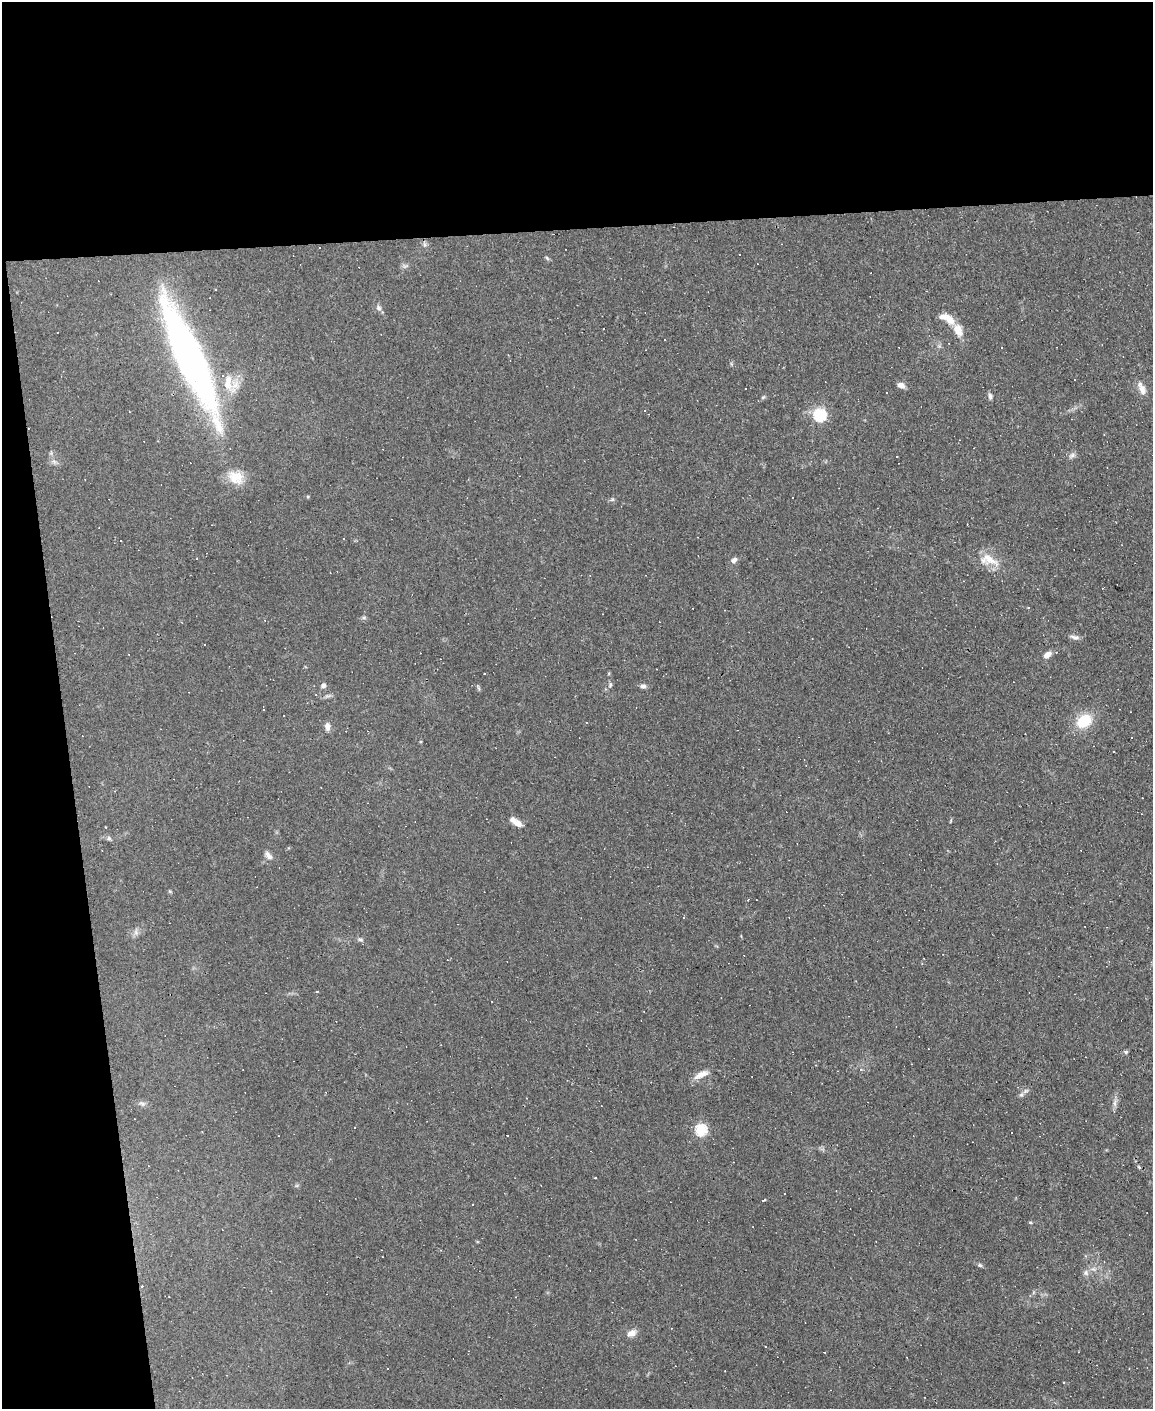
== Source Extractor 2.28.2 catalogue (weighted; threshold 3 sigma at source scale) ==
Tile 1 of 4 x 3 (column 1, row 1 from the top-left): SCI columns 1-1151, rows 3049-4455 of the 4603 x 4581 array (HDU 1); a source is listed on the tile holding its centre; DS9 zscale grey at full resolution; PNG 1155 x 1411 px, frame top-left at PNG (2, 2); no overlay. Shown black and unused: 22% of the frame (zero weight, under 3 of 4 exposures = <1% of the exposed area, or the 3 px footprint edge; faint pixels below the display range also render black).
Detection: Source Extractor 2.28.2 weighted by HDU 2 'WHT'; one run over the whole footprint, this tile lists its part. Background 0.0782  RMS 0.0055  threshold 0.0248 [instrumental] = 3 sigma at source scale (4.5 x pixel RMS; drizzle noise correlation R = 1.50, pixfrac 1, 0.05/0.05 arcsec/px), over >= 5 px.
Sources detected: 87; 1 inside a brighter object's white glare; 28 cosmic-ray / hot-pixel residue — not listed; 4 inside a brighter listed object's ellipse — not listed separately; the other 54 listed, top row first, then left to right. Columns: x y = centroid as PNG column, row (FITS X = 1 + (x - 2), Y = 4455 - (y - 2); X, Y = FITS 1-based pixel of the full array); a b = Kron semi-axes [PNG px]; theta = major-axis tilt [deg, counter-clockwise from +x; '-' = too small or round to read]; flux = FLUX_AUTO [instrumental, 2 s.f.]
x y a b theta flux
424 244 7 4 -72 1.1
740 254 3 2 - 0.67
547 258 7 4 -45 0.84
379 308 8 6 -63 1.7
942 317 10 7 -9 2.6
958 330 18 10 -67 6.7
665 340 3 2 - 0.62
194 359 150 23 -66 210
235 385 15 10 61 5.7
901 385 8 6 -14 3.2
1142 390 15 9 -67 4.2
990 396 8 5 -75 1.4
763 397 6 4 19 0.74
820 416 6 6 - 62
1072 455 9 5 31 1.6
897 456 3 3 - 3.9
54 461 7 4 -19 1.3
612 499 7 4 2 0.85
343 539 3 2 - 0.44
734 560 8 6 33 1.9
989 560 30 15 -20 11
1029 607 4 3 - 0.63
364 618 7 5 6 0.97
265 620 4 3 - 0.41
1075 637 13 6 -10 2.1
205 644 3 2 - 0.64
1047 655 9 6 38 3.4
484 674 3 2 - 0.81
323 686 6 5 - 1.8
643 686 9 5 -2 1.6
605 689 5 4 - 0.7
1084 721 14 11 36 18
327 726 9 6 -86 2.8
1114 751 3 2 - 1.5
115 791 4 3 - 0.36
516 822 17 7 -34 4.5
106 827 3 2 - 0.36
109 838 7 6 - 1.2
268 855 12 6 -53 2.5
136 932 8 6 -70 1.8
360 939 9 5 -22 1.3
923 958 2 2 - 0.35
1126 1052 5 4 - 1
701 1074 17 7 24 5
1025 1091 8 6 9 1.7
1115 1103 11 5 90 2.1
142 1104 10 5 -19 1.6
701 1130 6 5 - 52
1139 1167 6 3 -71 0.52
784 1193 3 2 - 1.1
764 1200 5 2 - 0.62
980 1265 7 5 -21 0.96
1086 1273 8 6 -87 1.8
632 1333 11 8 30 3.6
Overlapping masked pixels (flux is a lower limit): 1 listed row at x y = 194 359
Unlisted compact peaks at least as high as the median listed source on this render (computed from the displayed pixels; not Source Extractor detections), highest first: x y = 1030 1222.